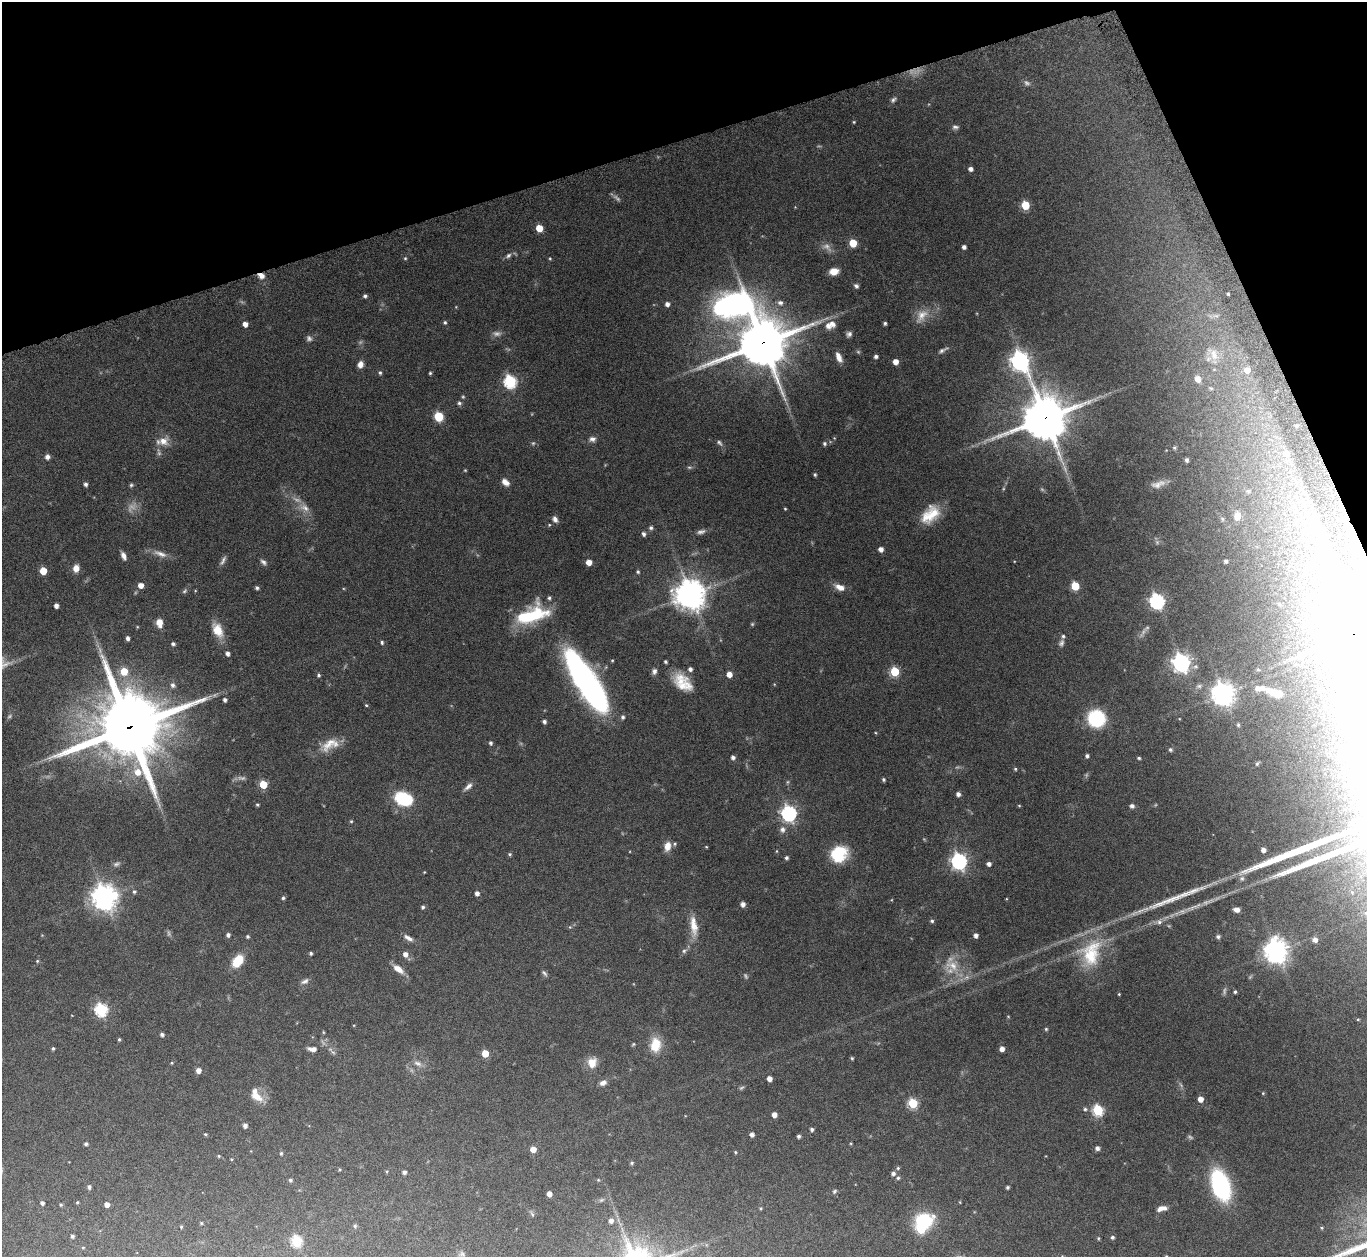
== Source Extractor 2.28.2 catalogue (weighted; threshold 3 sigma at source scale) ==
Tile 3 of 4 x 4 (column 3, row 1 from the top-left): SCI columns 2777-4141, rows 3959-5213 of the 5553 x 5541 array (HDU 1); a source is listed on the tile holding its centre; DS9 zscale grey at full resolution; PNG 1369 x 1259 px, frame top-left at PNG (2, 2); no overlay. Shown black and unused: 16% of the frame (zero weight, under 8 of 15 exposures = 4% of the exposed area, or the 3 px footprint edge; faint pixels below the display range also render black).
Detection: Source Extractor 2.28.2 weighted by HDU 2 'WHT'; one run over the whole footprint, this tile lists its part. Background 0.0798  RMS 0.0027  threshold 0.0112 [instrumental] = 3 sigma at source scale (4.09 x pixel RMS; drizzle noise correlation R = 1.36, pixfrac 0.8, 0.05/0.05 arcsec/px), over >= 5 px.
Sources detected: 307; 35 too faint to see at this stretch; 4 inside a brighter object's white glare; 2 long thin detections or spike segments (spike, bleed or trail) — not listed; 12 inside a brighter listed object's ellipse — not listed separately; the other 254 listed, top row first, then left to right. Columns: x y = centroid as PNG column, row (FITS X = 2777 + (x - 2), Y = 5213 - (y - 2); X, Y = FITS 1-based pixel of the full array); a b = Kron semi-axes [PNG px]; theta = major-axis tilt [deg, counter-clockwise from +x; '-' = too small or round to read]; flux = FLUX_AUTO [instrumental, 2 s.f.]
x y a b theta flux
893 100 10 5 42 0.67
854 122 4 3 - 0.24
955 127 8 6 1 0.69
971 169 4 4 - 1
1025 205 5 5 - 10
539 228 5 5 - 5.3
853 243 5 5 - 7.5
964 247 4 4 - 0.89
508 256 9 6 34 0.77
405 258 5 5 - 0.32
550 258 5 4 - 0.26
834 271 9 6 10 3
261 276 8 6 -20 1.5
856 286 6 5 - 0.62
1228 294 3 3 - 0.39
365 296 5 4 - 0.59
667 304 4 4 - 1.2
736 304 69 49 -4 89
921 316 23 13 54 3.5
1215 316 17 7 6 1.6
445 322 5 5 - 0.44
885 323 3 3 - 0.47
245 324 4 4 - 1.6
832 324 12 11 - 2.1
849 334 7 6 - 0.78
763 343 15 15 - 1100
943 350 15 4 28 0.79
1213 354 27 16 -58 5.4
876 356 4 3 - 0.73
839 357 12 6 -68 2
1020 361 9 7 -63 130
895 362 5 4 - 2.3
360 364 7 6 - 1.6
1247 370 6 6 - 2.1
380 373 5 5 - 0.47
430 373 3 3 - 0.34
1198 379 8 7 - 1.8
510 381 6 6 - 35
1211 388 7 4 -19 0.34
459 403 6 5 - 0.56
439 417 6 5 - 11
1045 418 16 14 24 910
1296 426 6 6 - 0.66
592 439 9 7 4 1.1
163 441 15 12 12 2.9
719 443 9 5 -48 0.63
824 443 5 5 - 0.54
1174 448 5 4 - 0.33
1286 453 11 9 -45 2.9
47 457 6 5 - 0.93
1187 460 4 3 - 0.66
465 470 4 4 - 0.23
815 474 4 3 - 0.37
505 482 9 6 -44 1.7
85 484 4 4 - 0.76
1158 484 21 9 15 2.1
131 485 5 5 - 0.39
1248 491 6 5 - 0.45
304 508 16 9 -27 2.2
785 509 3 3 - 0.24
930 514 24 15 45 6.7
1237 516 10 7 88 2.1
555 519 8 6 -59 1
1222 519 6 5 - 0.39
549 525 4 3 - 0.24
651 528 6 5 - 0.57
701 532 13 6 14 1
644 534 5 4 - 0.81
1157 542 6 6 - 0.55
881 549 4 4 - 1.6
160 554 21 7 -20 2
123 556 9 5 -67 1.3
1226 561 4 3 - 0.66
263 562 9 5 -43 0.78
589 562 5 5 - 2.5
76 568 8 6 82 2.1
43 571 5 5 - 5.9
638 572 5 4 - 0.4
141 585 5 5 - 2
1075 586 5 5 - 10
840 587 13 7 -23 2.3
257 588 4 4 - 0.5
185 591 8 5 42 0.48
690 594 9 9 - 460
1157 601 7 6 - 61
56 606 4 4 - 1.2
532 615 33 16 20 17
159 623 9 6 -81 2.6
137 627 4 3 - 0.22
217 630 18 11 -63 4.3
1353 635 22 14 -67 880
128 638 4 3 - 0.88
382 642 5 4 - 0.5
1061 643 10 7 70 0.8
173 644 4 4 - 0.66
227 653 5 4 - 0.94
612 660 4 3 - 0.26
665 662 4 3 - 0.47
1181 663 7 7 - 120
1258 669 5 5 - 0.35
124 671 6 6 - 5.8
654 671 8 6 76 0.86
895 671 5 5 - 15
729 674 5 4 - 2.2
319 675 5 4 - 0.45
681 681 22 18 -56 5.7
586 683 67 19 -58 79
173 685 7 6 - 0.9
1199 686 9 5 19 0.66
1223 693 8 7 - 220
1275 693 18 7 -19 4.6
225 700 4 4 - 0.75
366 705 4 4 - 0.28
1096 718 16 16 - 17
544 722 4 4 - 0.67
1238 725 6 4 -87 0.35
129 727 23 23 - 2200
876 733 4 3 - 0.2
329 743 29 13 42 4.2
490 743 4 4 - 0.59
1170 750 5 5 - 0.52
1087 756 4 4 - 0.69
733 757 4 4 - 0.88
1139 758 5 4 - 0.39
1257 763 7 4 52 0.39
1015 769 4 4 - 0.35
883 779 4 3 - 0.46
787 782 6 4 89 0.31
263 784 5 5 - 8.7
468 786 14 6 42 1.2
958 794 5 5 - 0.91
403 799 14 11 -21 15
257 805 3 3 - 0.33
1019 806 4 3 - 0.24
1132 806 6 5 - 0.78
789 813 7 6 - 72
351 821 5 4 - 0.29
782 829 9 8 - 1.2
667 846 11 8 74 2.3
706 847 3 3 - 0.2
1263 850 4 4 - 1.4
776 851 5 3 - 0.2
510 854 5 4 - 0.39
839 854 9 8 - 22
786 858 4 4 - 0.56
959 861 7 6 - 85
989 864 4 4 - 1
424 872 3 3 - 0.18
1242 878 7 7 - 0.79
134 892 5 5 - 0.49
477 893 5 4 - 1.1
104 897 9 8 - 270
283 898 4 4 - 0.46
743 904 4 4 - 1.4
423 907 4 4 - 0.52
1193 907 41 6 21 3.9
1236 909 6 5 - 1.5
932 921 5 4 - 0.5
694 926 29 9 -84 3.9
570 927 5 4 - 0.3
228 935 4 4 - 0.79
976 935 4 4 - 1.1
1218 936 5 4 - 0.65
247 937 4 4 - 0.44
408 938 13 6 -31 1.3
1315 940 6 6 - 1.4
684 951 7 6 - 0.61
1276 951 8 8 - 240
311 953 3 3 - 0.47
1091 953 42 29 69 15
405 954 6 5 - 1.5
37 961 5 4 - 0.29
238 961 13 8 54 7.3
952 966 25 18 -7 6.7
398 969 14 7 -38 2.4
544 973 10 5 -51 0.58
305 981 12 6 25 0.99
1235 992 4 4 - 0.42
1119 994 3 3 - 0.21
101 1010 6 6 - 36
1008 1016 4 4 - 0.21
1358 1019 4 3 - 0.2
1046 1029 4 4 - 0.33
323 1032 5 3 - 0.23
162 1034 4 4 - 0.7
119 1039 4 3 - 0.32
633 1044 5 4 - 0.29
655 1045 15 11 82 6
53 1048 4 4 - 0.42
312 1049 10 5 -5 1.6
1002 1049 4 4 - 1.6
332 1051 16 5 -44 1.1
485 1053 5 5 - 5.3
852 1058 4 3 - 0.35
172 1063 4 4 - 0.25
418 1063 12 7 -21 1.3
592 1063 12 10 82 3.2
198 1070 5 5 - 1.8
769 1079 4 4 - 1.7
603 1083 9 6 23 1.2
1263 1093 4 4 - 0.23
256 1096 18 10 -32 3.4
1200 1099 5 4 - 2.1
913 1103 5 5 - 17
1085 1109 6 5 - 0.5
1098 1110 6 5 - 23
774 1115 4 4 - 1.9
245 1126 5 4 - 1
812 1129 4 4 - 0.66
205 1134 4 3 - 0.28
752 1134 4 4 - 1.2
799 1136 4 3 - 0.62
851 1143 4 3 - 0.23
86 1144 4 4 - 0.48
1097 1148 5 5 - 0.77
533 1149 5 4 - 2.6
735 1152 4 4 - 0.29
281 1153 5 4 - 0.4
219 1156 4 4 - 0.28
632 1163 5 5 - 0.42
898 1168 5 5 - 0.39
339 1170 5 3 - 0.21
387 1171 4 4 - 0.27
404 1172 4 4 - 0.74
893 1173 5 5 - 0.83
898 1178 5 4 - 0.47
290 1180 4 4 - 0.47
598 1180 5 4 - 0.23
1220 1185 24 13 -72 39
89 1187 5 4 - 0.63
1007 1187 4 3 - 0.45
834 1191 7 4 58 0.44
549 1194 5 4 - 1.6
601 1200 8 5 27 0.51
77 1202 3 3 - 0.24
42 1203 4 4 - 0.63
107 1204 4 4 - 1.4
61 1205 4 3 - 0.3
761 1208 4 4 - 0.24
1162 1208 13 6 12 1.6
532 1214 9 4 -63 0.47
611 1220 6 5 - 1.1
201 1223 3 3 - 0.28
355 1226 5 5 - 0.4
181 1227 4 3 - 0.26
1322 1228 4 3 - 0.22
921 1229 7 6 - 15
72 1236 3 3 - 0.54
1112 1237 4 4 - 0.58
1098 1238 4 4 - 0.26
296 1241 6 5 - 21
83 1248 4 3 - 0.21
462 1254 9 7 -15 0.71
1166 1256 4 4 - 0.33
Overlapping masked pixels (flux is a lower limit): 6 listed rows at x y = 261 276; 736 304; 763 343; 1045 418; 1353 635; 129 727
Isophote crosses this tile's border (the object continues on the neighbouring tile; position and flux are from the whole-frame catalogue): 2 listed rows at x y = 1353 635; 1166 1256